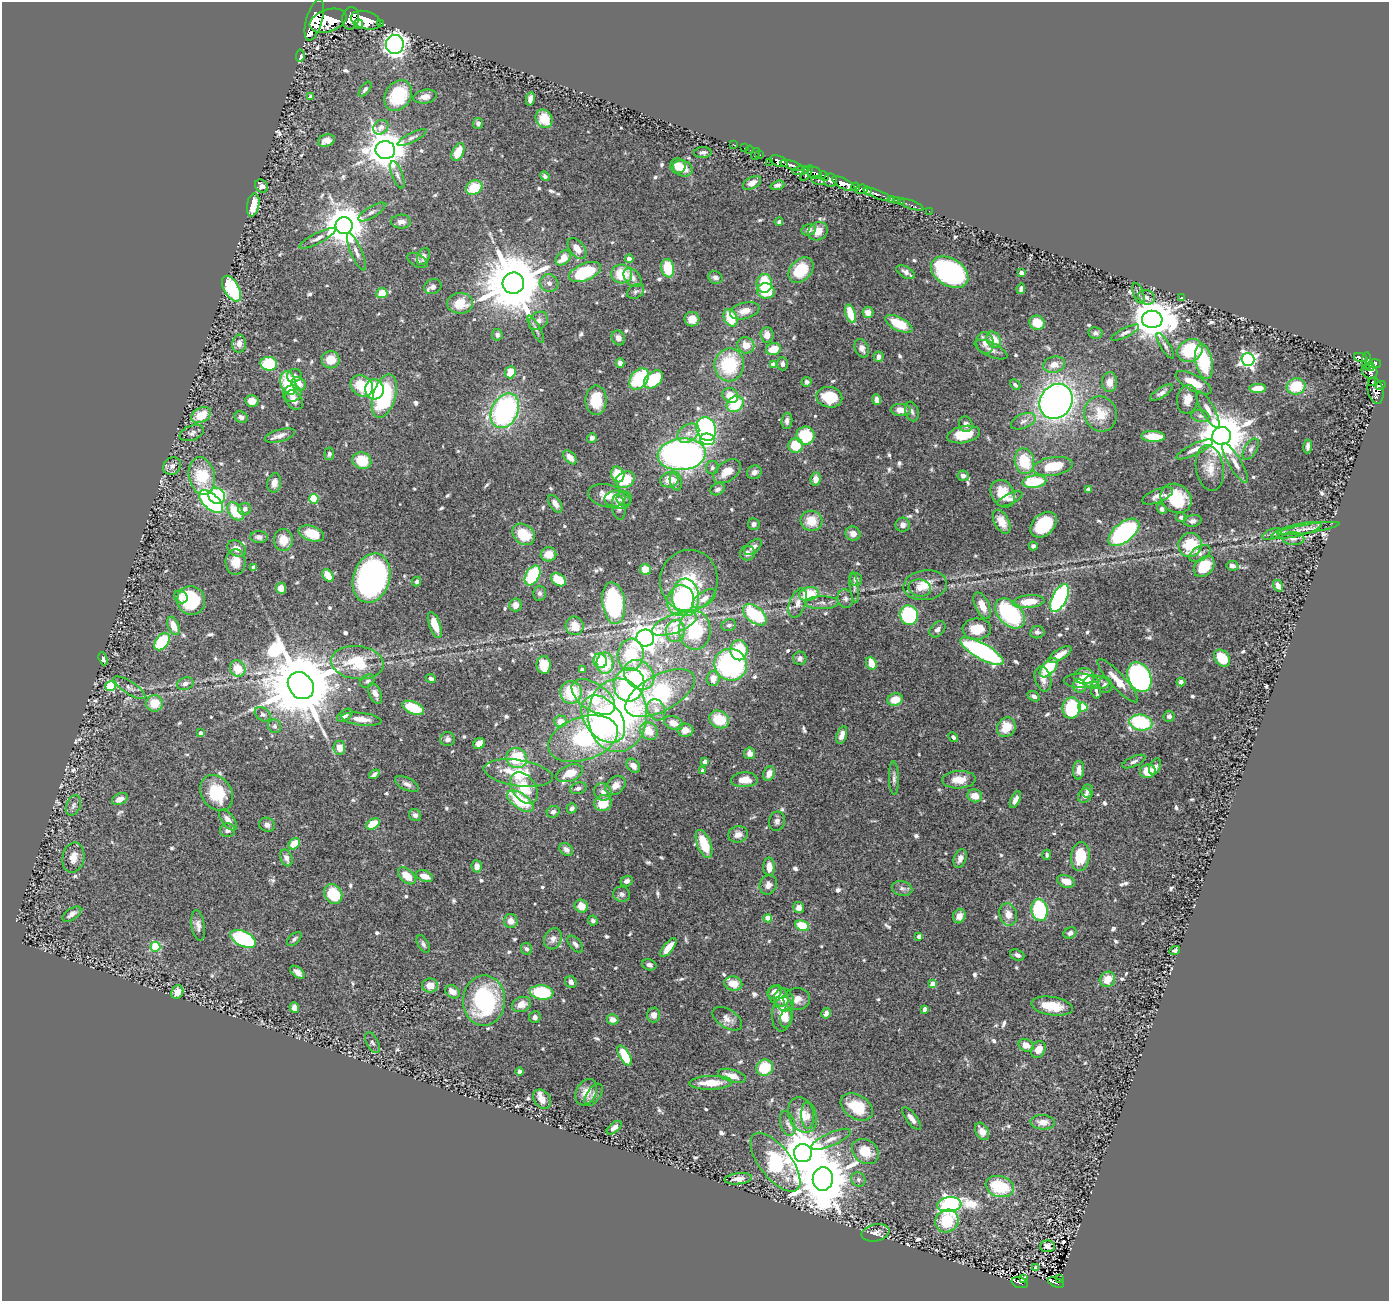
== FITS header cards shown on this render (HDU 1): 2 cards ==
NAXIS1  =                 1387
NAXIS2  =                 1299

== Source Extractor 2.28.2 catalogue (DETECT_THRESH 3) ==
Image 1387 x 1299 px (HDU 1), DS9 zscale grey, 1 PNG px = 1 image px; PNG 1391 x 1303 px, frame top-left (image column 1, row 1299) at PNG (2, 2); each listed source drawn as its Kron ellipse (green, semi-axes under 4 px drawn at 4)
Background 0.865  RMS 0.026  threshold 0.0795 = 3 sigma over >= 5 px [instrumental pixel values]
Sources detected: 717; of the 717, the 500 brightest by FLUX_AUTO listed and drawn (217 fainter detections omitted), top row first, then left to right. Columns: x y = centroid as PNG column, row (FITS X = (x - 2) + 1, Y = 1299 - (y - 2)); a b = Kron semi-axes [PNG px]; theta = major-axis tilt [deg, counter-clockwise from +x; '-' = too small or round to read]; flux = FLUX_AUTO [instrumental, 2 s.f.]
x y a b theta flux
351 18 11 8 81 3800
314 20 21 8 74 6400
366 20 15 9 -15 6400
328 21 19 11 19 8300
380 23 3 3 - 150
358 24 5 4 - 1200
395 44 9 9 - 1000
300 56 6 3 83 19
365 89 9 4 53 5
398 95 16 12 59 100
311 96 4 3 - 5.3
425 97 12 7 9 16
530 99 7 4 78 8.7
544 119 10 8 -59 34
478 123 5 5 - 5
381 127 8 6 41 11
412 137 16 4 27 6.9
326 140 9 6 19 13
733 144 2 2 - 16
745 148 3 2 - 32
385 150 10 9 - 5500
750 150 4 2 - 13
458 152 10 5 65 35
703 153 9 5 4 5.8
755 154 6 2 72 38
760 155 2 2 - 20
779 161 9 5 -22 1900
770 162 2 2 - 13
792 165 12 4 -17 1700
678 166 7 7 - 16
683 168 10 7 -20 28
801 170 9 4 10 740
807 173 9 3 57 810
814 173 7 5 -20 770
397 175 14 5 -70 7.6
545 176 5 4 - 4.5
824 176 5 4 - 570
830 180 7 6 - 1600
818 181 7 4 -16 260
752 183 10 5 27 14
844 184 13 5 -27 3500
777 185 7 4 17 5.3
262 186 7 6 - 9.5
856 187 4 3 - 750
474 188 8 7 - 54
862 189 6 5 - 820
867 190 4 3 - 660
877 194 14 3 -21 390
892 199 4 3 - 43
896 200 3 2 - 16
901 202 2 2 - 17
253 205 12 6 80 38
911 205 13 2 -18 35
929 211 2 2 - 13
372 212 15 5 31 7.5
401 222 10 7 2 11
779 222 4 4 - 4.7
344 226 8 8 - 6400
809 230 7 5 21 7.4
818 231 10 8 36 20
317 238 20 5 27 10
577 248 12 7 -51 19
356 252 20 5 -67 11
424 256 9 6 63 7.7
563 258 9 6 45 25
629 259 4 4 - 14
418 260 11 6 -28 5.8
668 268 9 6 -80 58
801 270 14 10 47 69
585 272 17 8 22 95
906 272 10 5 -30 8.5
950 272 20 13 -32 390
1021 273 4 4 - 6.5
622 274 10 9 - 59
715 277 7 6 - 8
633 278 11 7 -48 12
513 283 10 10 - 18000
549 283 9 8 - 8.6
764 283 9 7 85 65
433 287 9 7 23 8.1
232 289 14 7 -60 110
1021 289 5 4 - 5.5
636 291 9 6 32 4.7
766 291 9 7 -14 55
382 293 5 5 - 32
1138 293 11 5 -70 5.4
1146 297 8 7 - 9.3
1182 298 4 3 - 5
460 303 13 10 2 40
745 311 15 8 14 22
868 312 6 5 - 12
851 314 9 5 -71 55
731 318 9 6 -67 68
692 319 7 7 - 19
1152 319 10 8 1 6500
538 321 10 8 40 11
1037 323 8 7 - 35
899 324 15 6 -27 56
536 329 15 4 -61 6.3
1095 333 7 6 - 6
1125 333 15 4 26 6.4
497 335 6 5 - 6.2
767 335 7 6 - 16
618 338 8 6 -58 8.4
994 340 9 6 -55 31
985 343 11 8 -78 14
239 344 9 7 84 13
746 345 8 8 - 25
1165 346 14 5 -58 6.4
862 348 9 6 -66 9
773 349 7 6 - 31
991 350 18 7 -25 12
1190 350 13 11 29 99
879 357 5 5 - 7.7
1361 358 7 4 -19 340
331 360 9 8 - 32
1248 360 6 6 - 570
1204 361 18 8 -79 99
1366 361 9 3 85 300
620 363 5 4 - 7.4
269 364 8 7 - 80
782 364 7 5 -88 6.7
1375 364 6 4 2 710
729 365 16 14 80 120
773 365 4 4 - 22
1054 365 11 8 13 20
1370 367 4 3 - 240
1370 371 8 7 - 820
510 372 6 5 - 37
294 376 7 6 - 6.1
639 379 12 8 52 110
653 379 11 7 41 86
807 382 5 5 - 5.3
1110 382 10 7 89 16
1372 382 4 3 - 120
288 383 12 7 -76 90
1194 383 20 7 -29 36
299 384 7 6 - 22
1015 385 6 4 -46 5
1381 385 5 3 - 370
362 386 12 10 -39 63
1296 386 9 8 - 60
1258 388 8 4 1 24
374 389 10 9 - 120
1376 391 13 7 -79 880
292 393 9 8 - 13
1161 393 13 5 33 7.6
730 395 8 7 - 31
384 396 22 11 73 180
829 397 13 10 -12 61
1187 399 14 10 81 20
294 400 10 8 -51 13
596 400 15 10 89 50
877 400 5 4 - 11
252 401 7 6 - 19
1056 401 18 16 55 1200
735 404 9 7 35 66
901 410 10 6 -4 18
1208 410 20 6 -61 14
505 411 18 13 64 360
912 411 10 6 -72 6.6
1101 414 18 16 -67 41
201 415 10 7 28 37
1200 416 9 6 -10 6.3
241 417 7 5 -28 6.8
787 421 8 5 84 7
1023 421 13 7 22 11
966 424 8 6 -73 7.8
706 429 12 9 -70 310
192 433 12 7 21 6.9
688 433 12 8 35 15
964 435 16 8 11 46
280 436 16 6 16 13
805 436 9 9 - 78
1153 436 12 5 -3 35
1221 436 9 9 - 9000
592 438 5 4 - 6.8
707 439 7 5 -11 57
796 445 7 7 - 45
1308 446 7 3 83 5.4
1194 449 20 5 25 12
1251 449 11 6 58 6.8
329 454 6 5 - 4.5
682 454 24 16 6 860
570 457 8 5 -47 14
362 461 10 8 -22 52
1024 461 13 9 -79 71
1235 463 22 6 -59 15
172 466 9 8 - 10
1053 466 20 9 8 68
712 468 6 6 - 5.1
1210 468 23 13 -81 30
727 471 15 9 35 27
754 472 7 6 - 8.7
618 474 8 6 -68 51
202 476 19 13 -78 83
963 476 5 5 - 7.4
816 479 7 5 85 15
625 480 10 7 30 55
669 480 9 7 10 29
676 481 9 6 -77 7.3
1034 482 12 6 6 87
274 483 10 6 77 13
718 489 7 6 - 6.3
1089 489 4 4 - 9.3
1003 494 14 11 -59 36
217 496 8 8 - 110
607 496 19 11 -12 27
1158 496 16 6 22 12
1176 498 16 13 -36 92
314 499 5 4 - 93
624 499 7 7 - 5.1
1010 499 13 5 24 7.8
618 500 13 9 -8 12
211 502 15 7 -42 290
555 504 10 5 -57 11
619 507 12 6 -81 9.5
245 509 6 6 - 6.8
1162 509 5 4 - 5.2
236 511 10 7 -52 61
1181 517 5 5 - 5.6
811 521 11 10 - 38
1193 521 9 6 11 6.9
1002 522 13 7 -61 21
754 524 6 6 - 5.6
903 525 7 7 - 8.7
1043 525 15 10 42 88
1308 529 31 4 9 10
1297 530 26 6 14 14
1124 532 18 9 39 330
311 533 13 7 -18 39
524 534 12 9 -40 51
853 534 7 7 - 13
1272 534 10 5 21 5.8
259 537 8 6 -3 9.4
1293 539 11 6 -4 7.2
283 540 11 9 -89 28
1190 545 12 11 - 70
1033 546 4 4 - 5.1
753 547 10 5 39 10
237 549 10 7 -34 15
747 553 7 7 - 8.9
1200 553 11 7 31 7.5
548 554 8 7 - 23
236 562 13 10 -89 26
1204 566 12 8 46 57
1232 566 6 4 -11 6.7
254 567 4 4 - 4.8
645 570 6 5 - 29
328 575 7 5 -52 28
532 575 11 6 60 130
371 578 25 18 73 680
856 579 6 6 - 5.9
558 580 8 5 -35 43
689 580 31 29 78 110
417 581 5 4 - 4.8
925 585 22 15 8 34
1278 586 6 4 -56 13
854 587 16 4 -83 6.2
281 588 5 5 - 20
920 588 11 8 -10 12
539 593 7 6 - 5.6
809 594 10 7 11 72
181 597 7 6 - 8.4
686 597 18 13 -86 210
1060 598 15 7 63 360
704 599 13 7 35 17
845 599 9 7 -74 6.9
191 600 14 14 - 99
681 600 15 13 79 110
1029 602 16 6 6 39
614 603 21 11 -83 240
797 603 15 8 70 16
822 603 17 6 0 11
515 605 6 6 - 14
982 606 14 7 -65 20
1010 614 17 11 -46 220
755 615 14 8 -39 140
909 615 10 9 - 160
674 624 24 9 20 31
435 625 14 5 -70 27
729 625 7 6 - 4.8
173 626 10 5 -67 20
575 626 9 9 - 32
938 629 9 6 46 6.7
977 629 14 10 1 38
695 630 20 16 -87 150
675 631 11 9 78 29
1037 632 7 6 - 5.8
645 638 8 8 - 1900
162 642 9 6 52 100
739 650 10 8 -88 74
982 651 24 7 -29 380
631 655 16 13 84 91
1060 655 13 5 32 17
800 658 7 6 - 7.8
1222 658 9 7 -51 45
103 659 7 3 -72 4.6
600 661 7 7 - 49
357 663 26 16 -6 88
605 663 11 8 -89 67
871 663 6 5 - 27
544 665 9 7 -86 34
731 665 16 15 - 380
1049 668 11 6 50 81
238 669 8 7 - 35
582 670 4 4 - 7.7
639 675 16 13 -41 100
1084 676 10 8 -4 27
1139 677 15 11 -68 480
431 679 5 4 - 4.7
713 679 7 6 - 15
1043 679 13 8 -73 13
367 681 8 6 37 4.6
1081 681 17 7 -2 32
1118 681 28 7 -47 31
1096 682 13 7 -4 9.3
1181 682 4 4 - 7.9
185 684 8 6 17 6.8
629 685 17 15 76 250
1105 685 8 7 - 8.4
111 686 5 5 - 140
301 686 14 12 -51 24000
1080 686 7 6 - 12
129 688 18 6 -32 8.8
1096 690 8 5 -79 4.7
571 692 11 10 - 72
375 693 11 6 -64 11
660 693 38 18 28 220
1034 696 6 4 -33 6
593 697 24 13 -34 87
895 700 8 6 14 31
154 703 8 8 - 42
1083 707 4 4 - 55
413 708 11 6 -23 70
1071 708 10 9 - 140
656 710 11 8 -62 13
263 714 9 6 -39 5.1
345 715 8 5 36 8.4
618 715 37 29 87 440
1169 716 5 5 - 5.9
361 719 20 6 -7 19
603 719 27 18 -51 220
719 719 10 8 -30 55
560 721 6 6 - 19
1141 722 11 8 -7 140
674 723 10 6 -22 18
275 726 7 6 - 6.2
1006 727 10 9 - 38
685 730 8 6 -7 18
649 731 9 8 - 29
200 733 4 3 - 6.7
842 735 9 5 73 13
953 737 5 4 - 5
448 739 7 7 - 7.7
583 739 36 21 18 260
479 744 6 5 - 13
339 748 7 6 - 20
750 753 6 5 - 11
517 758 10 10 - 81
705 761 4 4 - 16
1134 762 12 5 24 6.2
633 766 8 5 -48 13
1155 767 8 5 66 7.5
1079 770 9 5 87 10
703 771 4 3 - 14
1148 771 8 7 - 34
518 773 35 13 -8 68
570 773 14 8 22 31
769 773 7 5 67 15
374 774 6 3 35 6
894 778 17 5 -88 6.9
744 780 13 7 2 26
959 780 17 9 3 26
407 784 13 6 -27 9.3
616 785 11 8 40 16
524 788 17 11 -56 49
578 788 8 5 16 6.3
1087 791 6 5 - 6.2
603 792 9 8 - 10
217 793 19 15 -54 78
975 796 7 6 - 22
1085 796 7 6 - 9.4
120 799 8 5 25 15
1015 800 9 4 64 11
520 801 15 7 -35 100
603 803 9 8 - 40
73 806 10 7 67 6.6
572 808 5 4 - 6
553 812 6 6 - 7.6
415 815 6 5 - 5.6
228 820 12 6 -52 12
777 821 10 8 79 7.2
373 824 7 5 30 49
267 825 8 7 - 7.3
227 830 7 7 - 6.6
738 834 10 8 16 13
294 844 6 5 - 31
704 844 15 7 -68 58
566 849 7 5 -40 8.2
1047 855 5 4 - 4.7
1080 856 14 9 84 55
73 857 15 10 78 20
286 858 9 6 -69 9.1
960 859 9 6 67 11
477 866 6 5 - 9.2
769 867 9 5 -88 19
407 876 10 6 -41 30
425 876 9 5 -20 19
627 881 6 5 - 6.9
1066 881 9 6 -20 19
768 885 10 8 65 12
902 888 10 7 -14 7.4
333 894 10 8 -58 70
622 894 8 7 - 5.8
581 906 7 6 - 24
799 907 5 5 - 12
1040 910 11 8 -78 160
72 914 11 5 33 8.8
1008 914 11 8 -74 16
959 916 7 6 - 12
768 918 4 4 - 47
511 921 7 6 - 13
593 921 5 5 - 4.5
198 925 15 6 -82 9.8
802 926 7 5 -24 65
1070 933 7 5 30 6.8
919 936 4 4 - 6.1
243 939 14 7 -26 220
294 939 9 5 43 4.8
553 939 11 8 65 11
423 944 9 5 -62 5
575 944 10 5 -50 6.8
155 947 5 5 - 120
668 948 11 5 51 26
526 949 6 5 - 4.6
1175 950 5 3 - 4.7
1017 955 7 5 -21 8.4
649 965 7 5 -17 6
297 972 8 5 -37 9.2
1107 979 8 7 - 25
571 982 6 5 - 7.7
733 983 9 7 -12 28
933 984 4 4 - 27
430 985 8 7 - 21
177 992 7 5 62 15
453 992 8 6 -33 18
542 992 12 7 -7 100
775 992 8 6 37 11
779 996 11 9 -42 17
797 999 13 11 8 17
784 1000 11 9 -68 15
484 1001 25 21 87 230
521 1004 10 7 21 19
1052 1006 21 9 -9 45
294 1008 5 5 - 9.3
924 1009 4 3 - 4.6
826 1013 5 4 - 8.5
782 1014 17 10 83 29
654 1015 7 6 - 13
535 1017 6 5 - 5.4
786 1018 9 6 78 12
613 1019 6 5 - 15
727 1019 16 9 -32 14
373 1043 11 5 -62 5.2
1026 1045 8 6 -24 19
1038 1049 9 6 58 24
625 1056 11 5 -62 60
765 1068 8 8 - 62
520 1072 4 4 - 5.8
732 1076 14 6 -15 22
711 1083 21 7 2 39
586 1092 14 10 63 24
594 1095 12 6 55 8.6
542 1099 10 8 -54 15
857 1107 17 12 -32 68
802 1115 18 13 -66 34
808 1116 13 6 -86 9.5
911 1118 14 5 -52 12
1043 1122 12 7 -3 17
787 1123 13 7 -74 8.7
614 1128 9 5 40 9.8
982 1131 9 6 -60 16
831 1139 21 6 24 14
865 1151 14 11 -37 43
803 1153 9 9 - 6900
775 1162 35 16 -52 220
738 1179 14 5 6 12
823 1179 12 10 84 11000
858 1179 7 6 - 5.2
1000 1187 14 10 -16 100
949 1205 12 7 5 860
947 1221 12 11 - 70
875 1233 14 8 13 12
1047 1246 7 6 - 7.8
1036 1267 4 3 - 16
1023 1278 3 3 - 29
1059 1278 3 2 - 11
1056 1282 8 4 -21 120
1020 1283 8 5 -17 120
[217 fainter detections neither listed nor drawn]